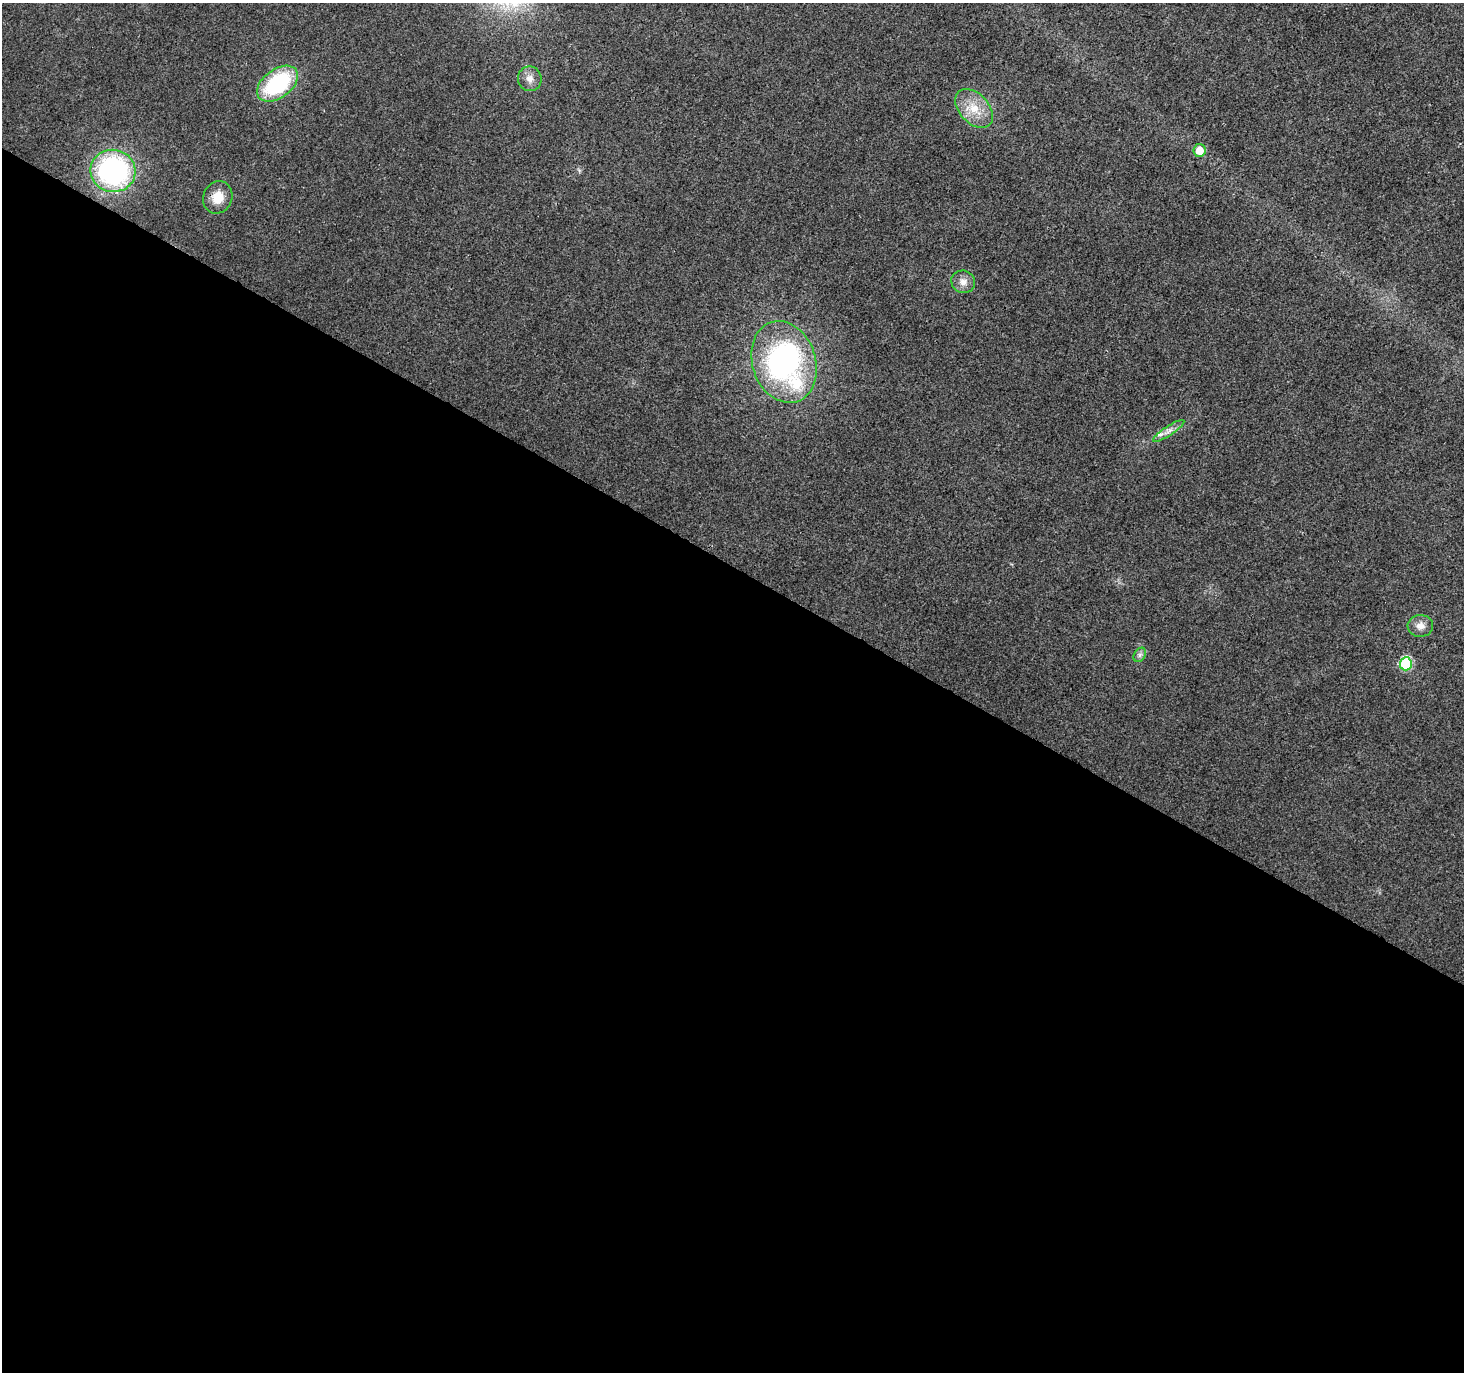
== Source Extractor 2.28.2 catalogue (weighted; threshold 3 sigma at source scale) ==
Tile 14 of 4 x 4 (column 2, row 4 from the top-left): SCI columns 1463-2924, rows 193-1562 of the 5854 x 5930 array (HDU 1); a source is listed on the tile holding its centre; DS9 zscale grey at full resolution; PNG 1466 x 1374 px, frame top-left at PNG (2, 3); each listed source drawn as its Kron ellipse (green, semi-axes under 4 px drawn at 4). Shown black and unused: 59% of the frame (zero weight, under 3 of 4 exposures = <1% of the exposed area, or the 3 px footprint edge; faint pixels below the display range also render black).
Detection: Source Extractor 2.28.2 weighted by HDU 2 'WHT'; one run over the whole footprint, this tile lists its part. Background 0.00409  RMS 0.0024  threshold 0.0107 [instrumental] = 3 sigma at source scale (4.5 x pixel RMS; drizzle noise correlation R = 1.50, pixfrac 1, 0.0396/0.0396 arcsec/px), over >= 5 px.
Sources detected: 13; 1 inside a brighter listed object's ellipse — not listed separately; the other 12 listed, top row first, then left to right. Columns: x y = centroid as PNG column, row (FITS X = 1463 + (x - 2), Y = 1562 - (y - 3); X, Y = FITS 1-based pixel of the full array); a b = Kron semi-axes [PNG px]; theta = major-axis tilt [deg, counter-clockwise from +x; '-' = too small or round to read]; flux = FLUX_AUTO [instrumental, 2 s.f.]
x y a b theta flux
530 79 12 12 - 1.8
278 84 23 14 37 23
974 108 23 14 -47 5.5
1199 150 6 6 - 3.4
113 171 22 21 - 47
218 197 17 14 66 4.2
963 282 12 11 - 1.8
784 362 42 31 -72 61
1169 431 18 4 34 1.6
1420 626 13 11 2 2.1
1140 655 8 5 60 0.73
1406 664 6 6 - 23